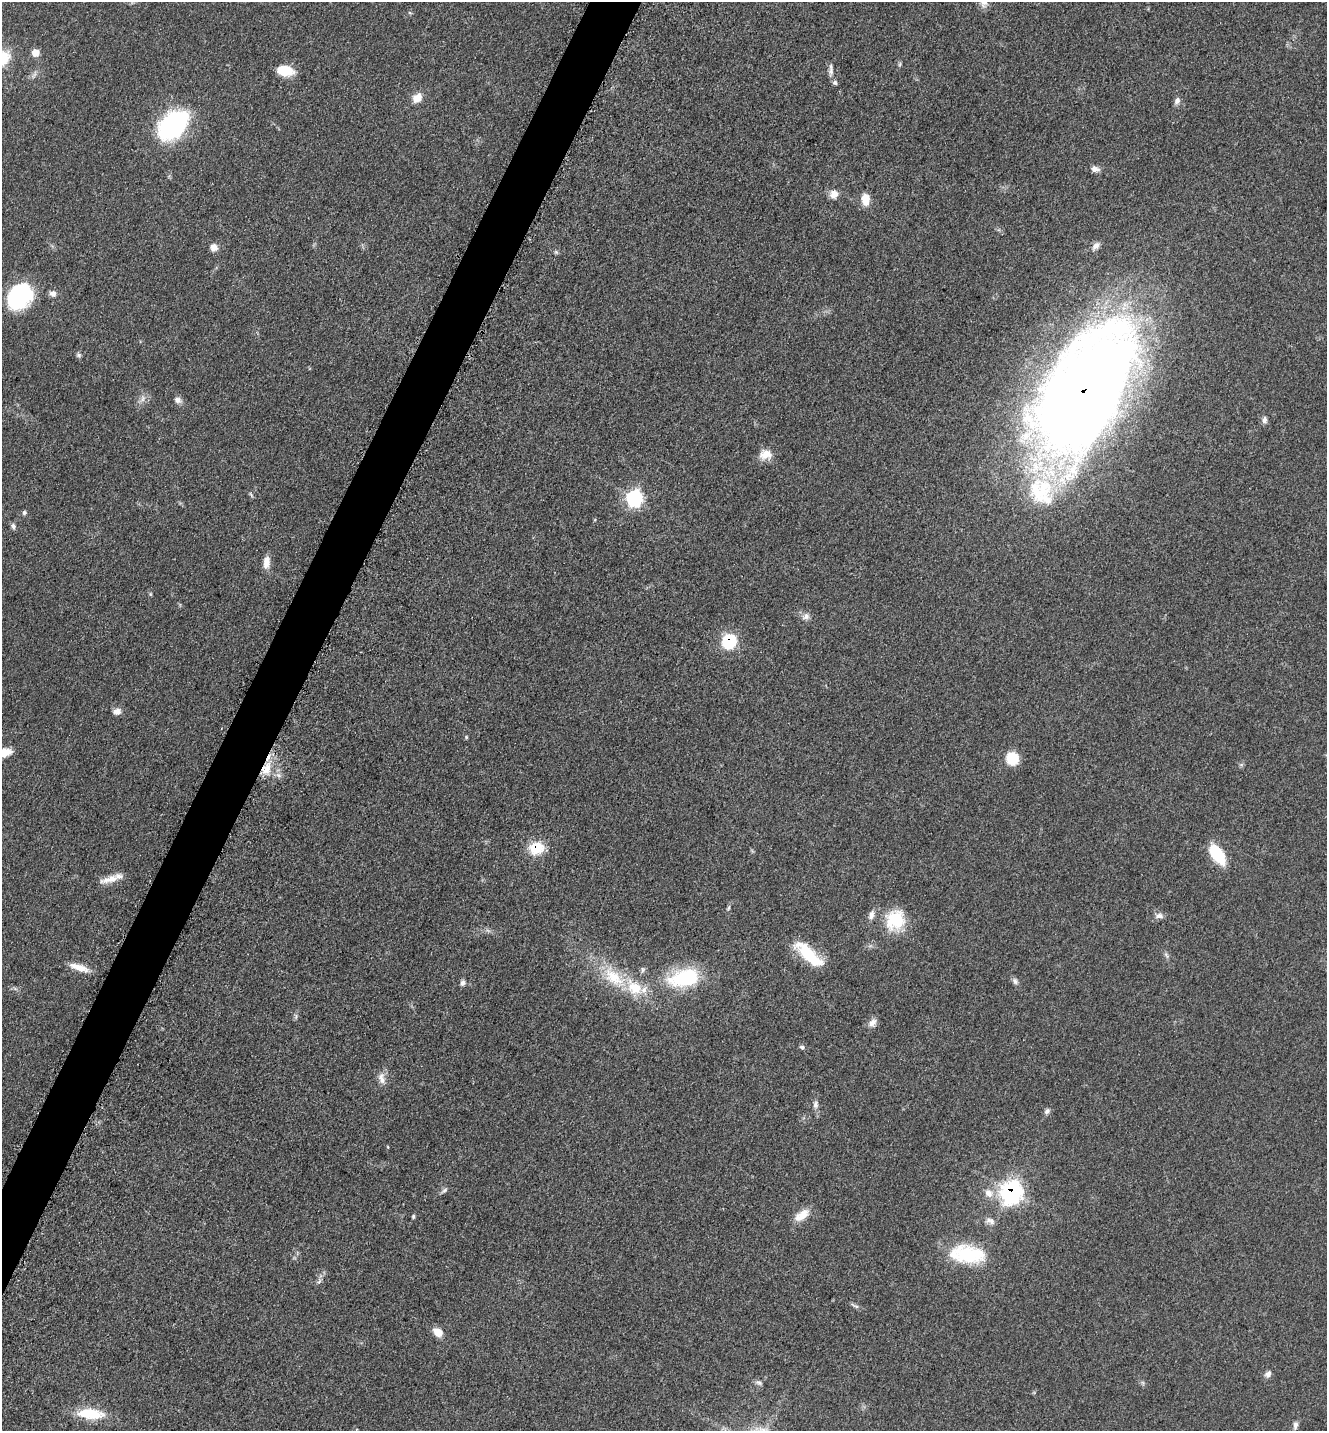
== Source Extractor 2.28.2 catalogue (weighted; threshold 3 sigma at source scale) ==
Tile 7 of 4 x 4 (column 3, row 2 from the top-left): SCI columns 2950-4274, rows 2902-4330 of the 5808 x 5777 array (HDU 1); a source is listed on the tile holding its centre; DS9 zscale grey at full resolution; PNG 1329 x 1433 px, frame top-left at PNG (2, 2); no overlay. Shown black and unused: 3% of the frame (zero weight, under 3 of 5 exposures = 4% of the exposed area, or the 3 px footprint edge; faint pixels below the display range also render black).
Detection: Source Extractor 2.28.2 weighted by HDU 2 'WHT'; one run over the whole footprint, this tile lists its part. Background 0.0634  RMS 0.006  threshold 0.0271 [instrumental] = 3 sigma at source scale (4.5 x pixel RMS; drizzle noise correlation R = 1.50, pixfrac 1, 0.05/0.05 arcsec/px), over >= 5 px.
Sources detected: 71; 3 inside a brighter listed object's ellipse — not listed separately; the other 68 listed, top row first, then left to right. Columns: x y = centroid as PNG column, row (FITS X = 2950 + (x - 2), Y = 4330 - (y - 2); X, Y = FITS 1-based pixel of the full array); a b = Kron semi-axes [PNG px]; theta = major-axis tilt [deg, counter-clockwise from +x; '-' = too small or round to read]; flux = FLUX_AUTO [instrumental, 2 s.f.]
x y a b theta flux
984 2 15 11 81 4.7
35 53 7 6 - 7.2
900 64 6 4 71 0.88
285 70 15 9 -9 18
831 71 10 7 86 2.5
835 83 6 6 - 1.3
417 98 11 8 38 7.3
1177 101 10 7 58 2.3
172 125 35 23 43 82
1095 169 10 7 -7 3.1
834 194 10 8 52 5.4
865 200 14 9 -87 8.1
1096 246 11 7 53 2.7
214 247 9 9 - 3.8
556 252 5 5 - 0.91
53 294 8 8 - 2.8
19 295 26 21 49 59
79 355 7 6 - 1.2
1085 393 120 59 61 1100
143 399 9 4 81 1.9
178 400 9 7 -16 2.8
1264 420 8 6 -88 2.3
766 454 16 12 12 7.3
251 495 8 3 -56 0.85
634 498 9 8 - 88
24 512 6 5 - 1.1
13 526 8 6 -61 1.8
266 562 16 8 83 5
806 616 11 8 29 3.1
729 641 13 11 55 29
117 711 10 7 9 3.4
4 752 16 10 10 8.1
1012 758 13 12 - 14
266 769 16 11 71 9.8
536 848 14 12 12 18
1217 854 25 12 -55 22
110 879 27 8 13 7.3
729 908 8 3 71 1.1
871 915 13 7 77 3.1
1159 916 12 7 2 2.8
895 920 23 21 61 26
808 954 35 12 -42 27
1166 955 10 4 -60 1.4
79 967 24 7 -18 7.7
643 970 8 6 87 1.3
614 978 36 17 -39 25
685 978 39 20 8 45
1015 981 9 7 -61 1.9
463 983 7 7 - 1.9
296 1016 8 4 89 1.2
872 1022 13 8 44 3.4
802 1047 7 5 -15 1.2
381 1078 17 9 -76 4.5
816 1104 11 7 84 2.5
1047 1111 9 6 46 1.9
444 1190 10 5 38 1.5
1011 1192 11 10 - 190
988 1193 13 10 -50 5.6
802 1215 22 10 34 8
413 1216 6 4 88 0.84
990 1221 14 8 -24 3.2
967 1254 42 20 -7 38
319 1281 7 5 57 1.5
438 1332 12 9 -36 6
1268 1374 10 7 48 2.4
759 1383 10 5 -14 1.6
90 1414 29 11 -4 22
1295 1425 10 6 79 2.3
Overlapping masked pixels (flux is a lower limit): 5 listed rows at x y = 1085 393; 729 641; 266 769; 536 848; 1011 1192
Isophote crosses this tile's border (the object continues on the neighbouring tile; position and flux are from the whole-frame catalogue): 2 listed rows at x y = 984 2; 4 752